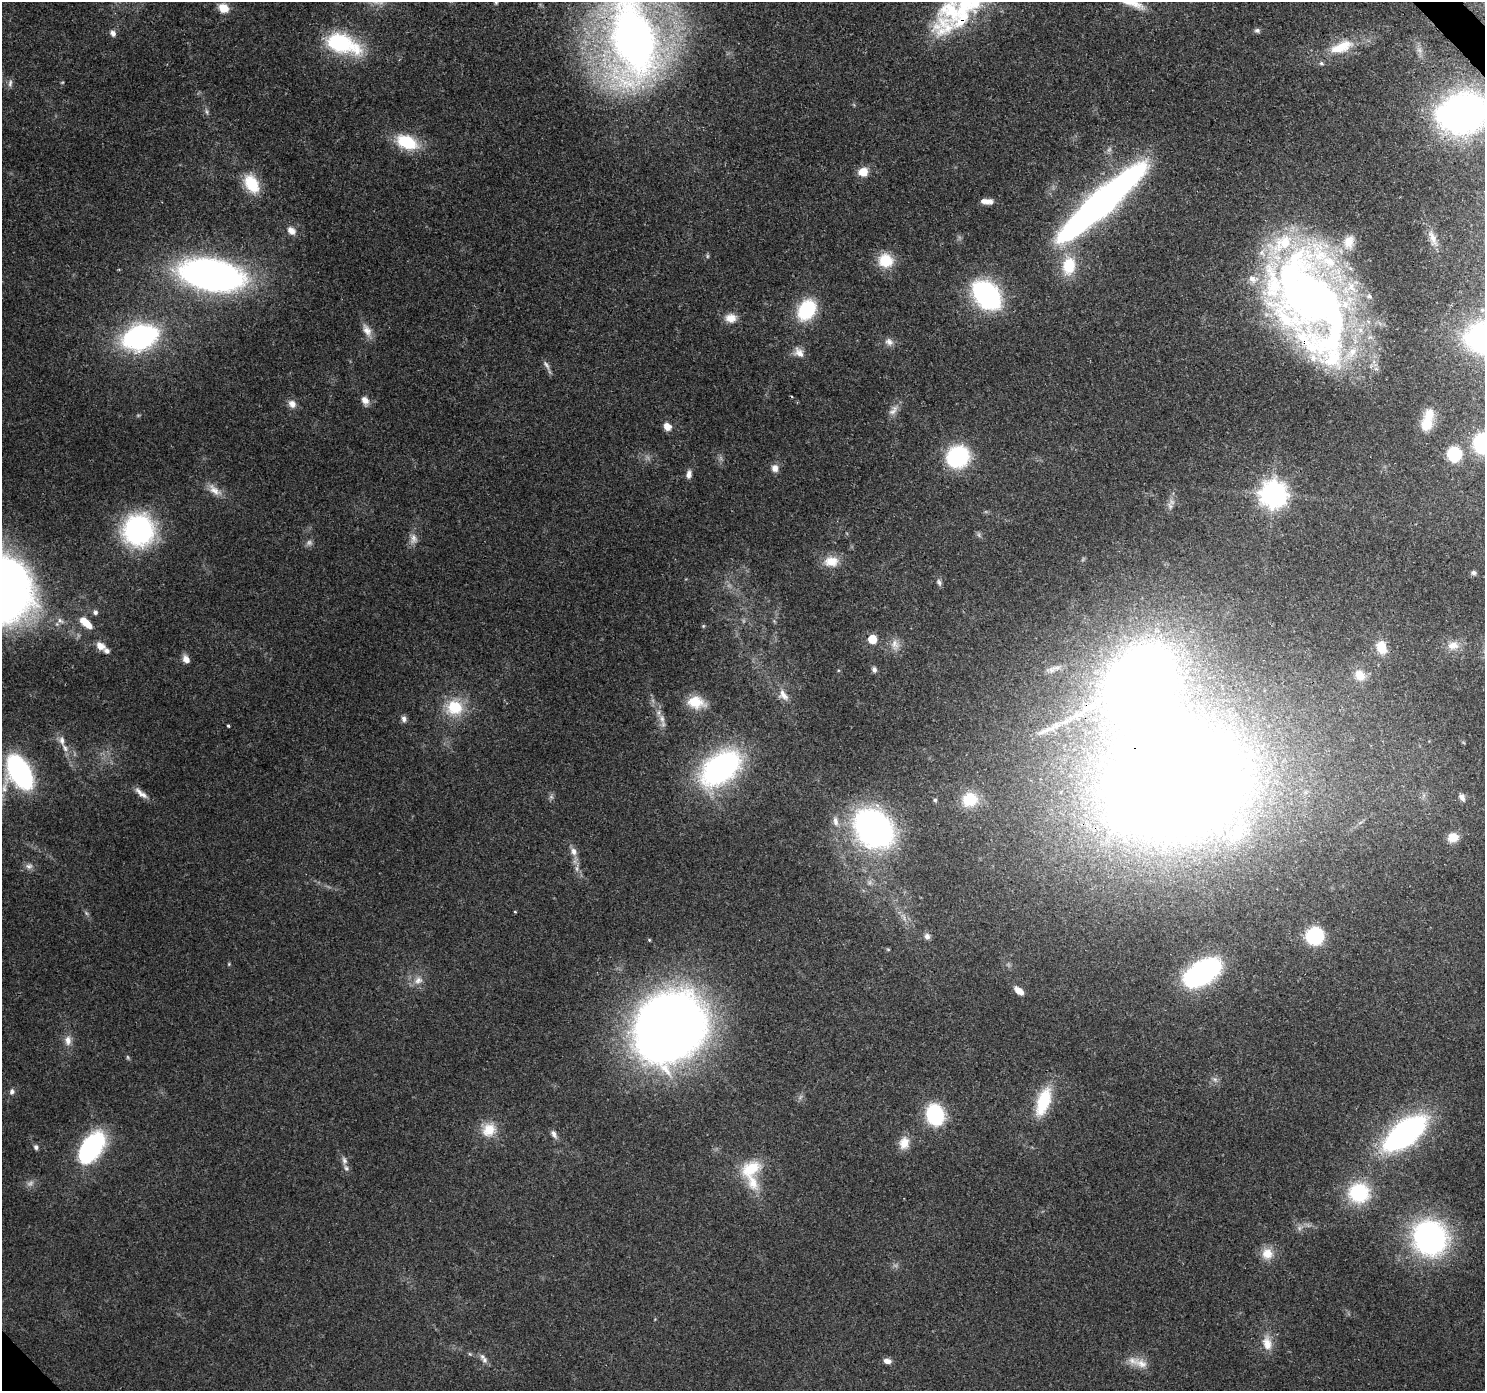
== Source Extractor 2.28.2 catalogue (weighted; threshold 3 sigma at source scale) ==
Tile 10 of 4 x 4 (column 2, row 3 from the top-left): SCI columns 1573-3055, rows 1619-3007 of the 6116 x 6076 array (HDU 1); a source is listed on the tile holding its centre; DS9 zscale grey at full resolution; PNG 1487 x 1393 px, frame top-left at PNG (2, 2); no overlay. Shown black and unused: <1% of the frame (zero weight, under 3 of 4 exposures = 7% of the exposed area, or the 3 px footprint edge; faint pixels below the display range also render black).
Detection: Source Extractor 2.28.2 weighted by HDU 2 'WHT'; one run over the whole footprint, this tile lists its part. Background 0.124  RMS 0.0044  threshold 0.0196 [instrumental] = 3 sigma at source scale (4.5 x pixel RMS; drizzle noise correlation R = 1.50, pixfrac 1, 0.0396/0.0396 arcsec/px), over >= 5 px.
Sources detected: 141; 11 too faint to see at this stretch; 1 inside a brighter object's white glare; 1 long thin detection or spike segment (spike, bleed or trail) — not listed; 12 inside a brighter listed object's ellipse — not listed separately; the other 116 listed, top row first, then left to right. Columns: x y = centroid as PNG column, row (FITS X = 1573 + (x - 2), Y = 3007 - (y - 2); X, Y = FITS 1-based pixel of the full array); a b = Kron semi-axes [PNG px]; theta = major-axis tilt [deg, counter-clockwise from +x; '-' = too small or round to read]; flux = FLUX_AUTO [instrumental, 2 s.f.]
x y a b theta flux
223 8 13 11 -30 5.4
952 11 65 39 48 54
1257 30 7 6 - 1.1
113 33 9 7 -59 1.9
633 40 101 55 -83 320
341 43 37 18 -20 46
1341 47 35 15 21 16
10 83 12 5 85 1.5
207 112 8 5 -83 1.1
1463 113 32 25 15 240
407 142 26 16 -23 19
863 172 10 10 - 6.6
252 184 20 13 -58 17
984 201 10 6 -15 2.7
1101 202 72 13 42 430
291 231 12 9 -43 3.4
1432 238 23 9 -69 4.5
1349 242 21 15 81 8.3
886 260 17 16 - 12
1069 266 23 16 83 16
212 275 46 22 -10 250
987 295 20 14 -46 120
1369 296 8 7 - 1.6
1308 298 100 55 -66 470
807 310 20 15 56 32
731 318 15 11 1 5
367 330 19 9 -61 4.3
140 337 19 13 19 160
889 342 12 9 -38 2.6
799 352 15 11 -46 3.9
365 400 13 9 -68 3.1
292 404 11 9 -46 3.1
893 410 18 9 52 3.4
1427 424 17 14 70 9.3
667 426 8 7 - 4.6
1482 443 16 14 71 48
1454 454 12 11 - 24
958 457 23 21 34 38
775 468 9 8 - 2.9
689 474 11 7 78 2.2
215 490 23 10 -41 5.3
1273 494 9 9 - 500
1170 506 10 6 -80 2
138 530 29 28 - 82
414 539 15 10 90 3.4
831 561 19 14 4 7.3
1474 573 6 6 - 1.2
3 580 46 31 -11 390
939 582 9 6 -57 1.3
95 612 7 6 - 1.3
60 620 10 5 -35 1.6
86 623 16 7 -42 8
703 626 5 4 - 0.5
872 639 6 5 - 16
895 645 16 12 -74 4.3
1453 645 16 12 9 5.4
100 646 12 9 -34 4
1381 647 19 13 -72 8.6
186 659 9 7 -64 3.4
874 669 7 6 - 1.4
1054 669 22 6 22 2.8
1360 675 17 14 -58 6.9
783 695 17 10 -53 4.4
696 702 21 14 -11 9.8
454 707 23 22 - 17
1078 714 18 10 8 6.3
404 719 8 6 -82 1.8
662 719 16 8 -72 3.3
228 726 3 3 - 0.83
65 748 17 6 -60 3.5
720 768 38 23 39 120
20 772 28 16 -60 100
1177 785 99 75 18 1300
4 788 14 7 89 3.7
141 793 21 7 -39 3.4
551 797 7 5 44 1
1462 798 11 7 -61 2.2
970 799 16 14 20 14
935 800 5 5 - 0.67
835 821 14 7 -80 2.9
873 828 32 26 -44 160
1453 837 12 10 18 6
574 851 11 8 -68 2.8
29 866 11 9 8 2.2
515 912 3 2 - 0.44
86 913 7 4 -45 0.83
927 936 8 7 - 1.7
1315 936 11 11 - 43
649 940 4 3 - 0.47
888 949 5 3 - 0.47
229 964 6 4 89 0.47
1202 973 24 13 32 140
418 980 12 10 29 3.7
1019 991 10 6 -39 5
669 1027 63 54 45 530
68 1040 14 10 -86 3.7
128 1057 6 4 -61 0.64
1215 1079 6 5 - 1.2
12 1092 7 6 - 1.6
1043 1102 34 15 72 20
935 1115 14 11 -76 56
489 1130 19 17 36 9.7
1405 1133 36 16 38 140
554 1134 12 6 -61 1.9
904 1143 16 12 75 5.9
36 1147 6 6 - 1.3
91 1147 35 20 56 55
344 1160 10 7 -72 1.7
751 1169 29 18 30 15
1359 1193 21 19 1 30
1430 1238 29 27 -59 120
1267 1254 15 14 - 6.8
1267 1343 21 12 -78 6.5
484 1360 9 8 - 2
887 1361 10 6 -11 2.3
1141 1364 23 12 -27 6.4
Overlapping masked pixels (flux is a lower limit): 4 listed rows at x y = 633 40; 1463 113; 1308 298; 1177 785
Isophote crosses this tile's border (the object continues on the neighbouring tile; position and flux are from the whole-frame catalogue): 5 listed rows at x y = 952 11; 633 40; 1463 113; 1482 443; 3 580